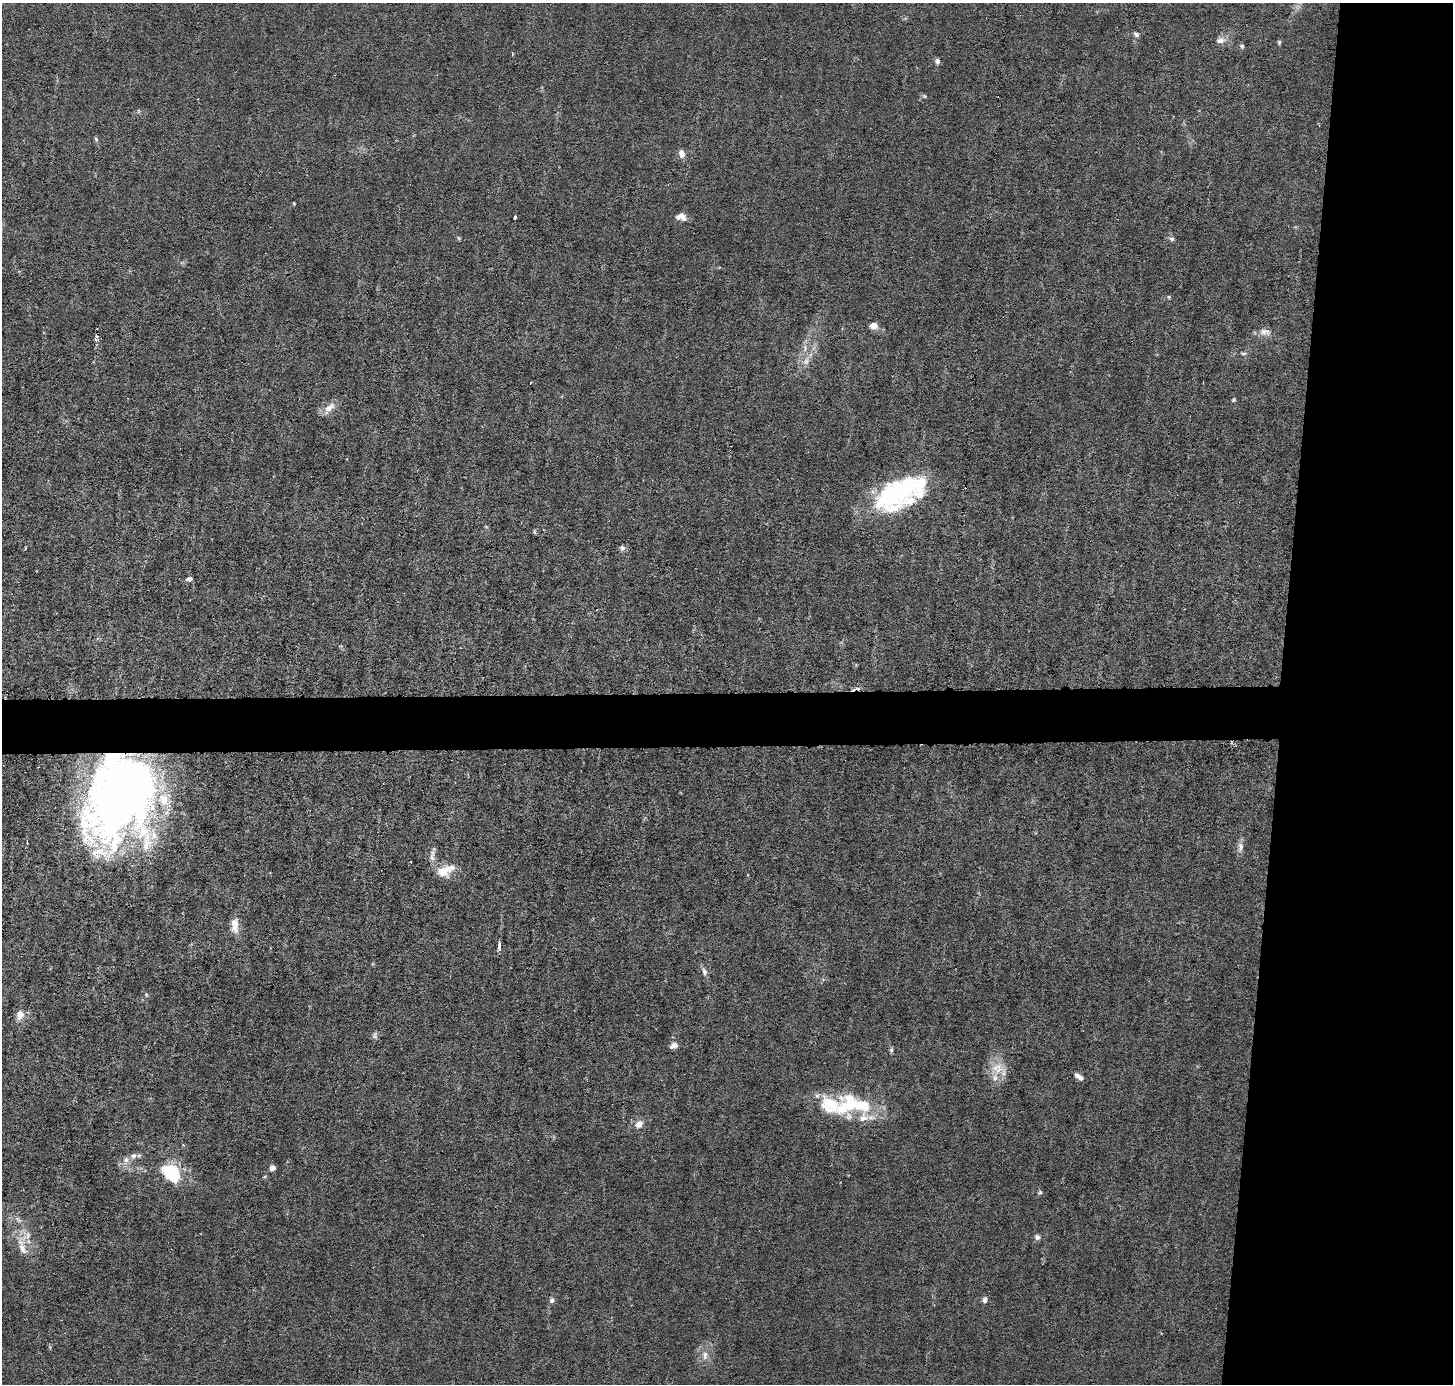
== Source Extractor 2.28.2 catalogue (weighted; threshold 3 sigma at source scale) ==
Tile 6 of 3 x 3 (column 3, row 2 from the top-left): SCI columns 2904-4354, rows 1520-2901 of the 4354 x 4384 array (HDU 1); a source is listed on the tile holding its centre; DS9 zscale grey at full resolution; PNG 1455 x 1386 px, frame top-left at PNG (2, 3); no overlay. Shown black and unused: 15% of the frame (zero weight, under 3 of 6 exposures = <1% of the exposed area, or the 3 px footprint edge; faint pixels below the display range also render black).
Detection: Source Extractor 2.28.2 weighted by HDU 2 'WHT'; one run over the whole footprint, this tile lists its part. Background 0.0122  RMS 0.0027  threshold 0.0111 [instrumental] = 3 sigma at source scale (4.09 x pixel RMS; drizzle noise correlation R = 1.36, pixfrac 0.8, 0.05/0.05 arcsec/px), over >= 5 px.
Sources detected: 66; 3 inside a brighter object's white glare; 2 cosmic-ray / hot-pixel residue — not listed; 9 inside a brighter listed object's ellipse — not listed separately; the other 52 listed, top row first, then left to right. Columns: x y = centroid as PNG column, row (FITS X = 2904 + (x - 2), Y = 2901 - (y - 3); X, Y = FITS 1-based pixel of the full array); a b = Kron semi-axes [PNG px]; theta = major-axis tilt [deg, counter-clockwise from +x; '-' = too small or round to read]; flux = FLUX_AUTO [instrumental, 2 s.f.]
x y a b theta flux
1136 34 7 5 -41 0.65
1220 40 12 8 12 1.6
1279 42 6 5 - 0.38
1242 46 7 6 - 0.47
937 61 6 5 - 0.93
924 96 6 5 - 0.38
96 139 6 5 - 0.44
681 153 10 7 -74 1.5
294 203 4 4 - 0.2
681 217 12 8 -7 1.8
515 218 3 3 - 0.82
458 238 6 4 -70 0.31
1172 239 8 5 -20 0.69
1169 297 5 3 - 0.25
873 326 9 8 - 1.9
1265 332 17 9 -5 1.8
97 336 5 3 - 0.3
96 340 5 3 - 0.34
805 348 13 6 -90 1.4
1243 353 9 4 0 0.47
806 361 11 8 69 1.6
1233 400 5 4 - 0.35
329 408 19 8 47 2.3
898 492 33 30 29 26
25 548 4 3 - 0.21
622 548 7 6 - 0.89
189 579 8 6 8 0.73
119 797 81 54 70 240
1240 847 14 8 87 1.4
432 856 19 8 82 1.6
443 871 19 14 15 4.4
235 925 18 8 -90 3
499 947 11 4 86 0.91
704 972 11 6 -75 1.1
20 1015 13 10 75 2.1
375 1035 9 6 83 0.64
674 1045 8 6 20 1.6
891 1050 8 5 80 0.45
998 1069 19 14 70 4.8
1079 1077 10 5 -34 1.4
852 1104 51 27 -5 20
639 1124 10 9 - 1.7
134 1156 9 7 71 1.1
126 1160 9 8 - 1.4
272 1168 6 6 - 0.99
173 1173 21 13 -42 16
1040 1192 6 4 30 0.39
1037 1237 6 6 - 0.95
22 1249 35 12 -85 4.9
552 1300 6 6 - 0.76
985 1300 7 6 - 0.96
705 1355 13 9 90 2
Overlapping masked pixels (flux is a lower limit): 1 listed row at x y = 119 797